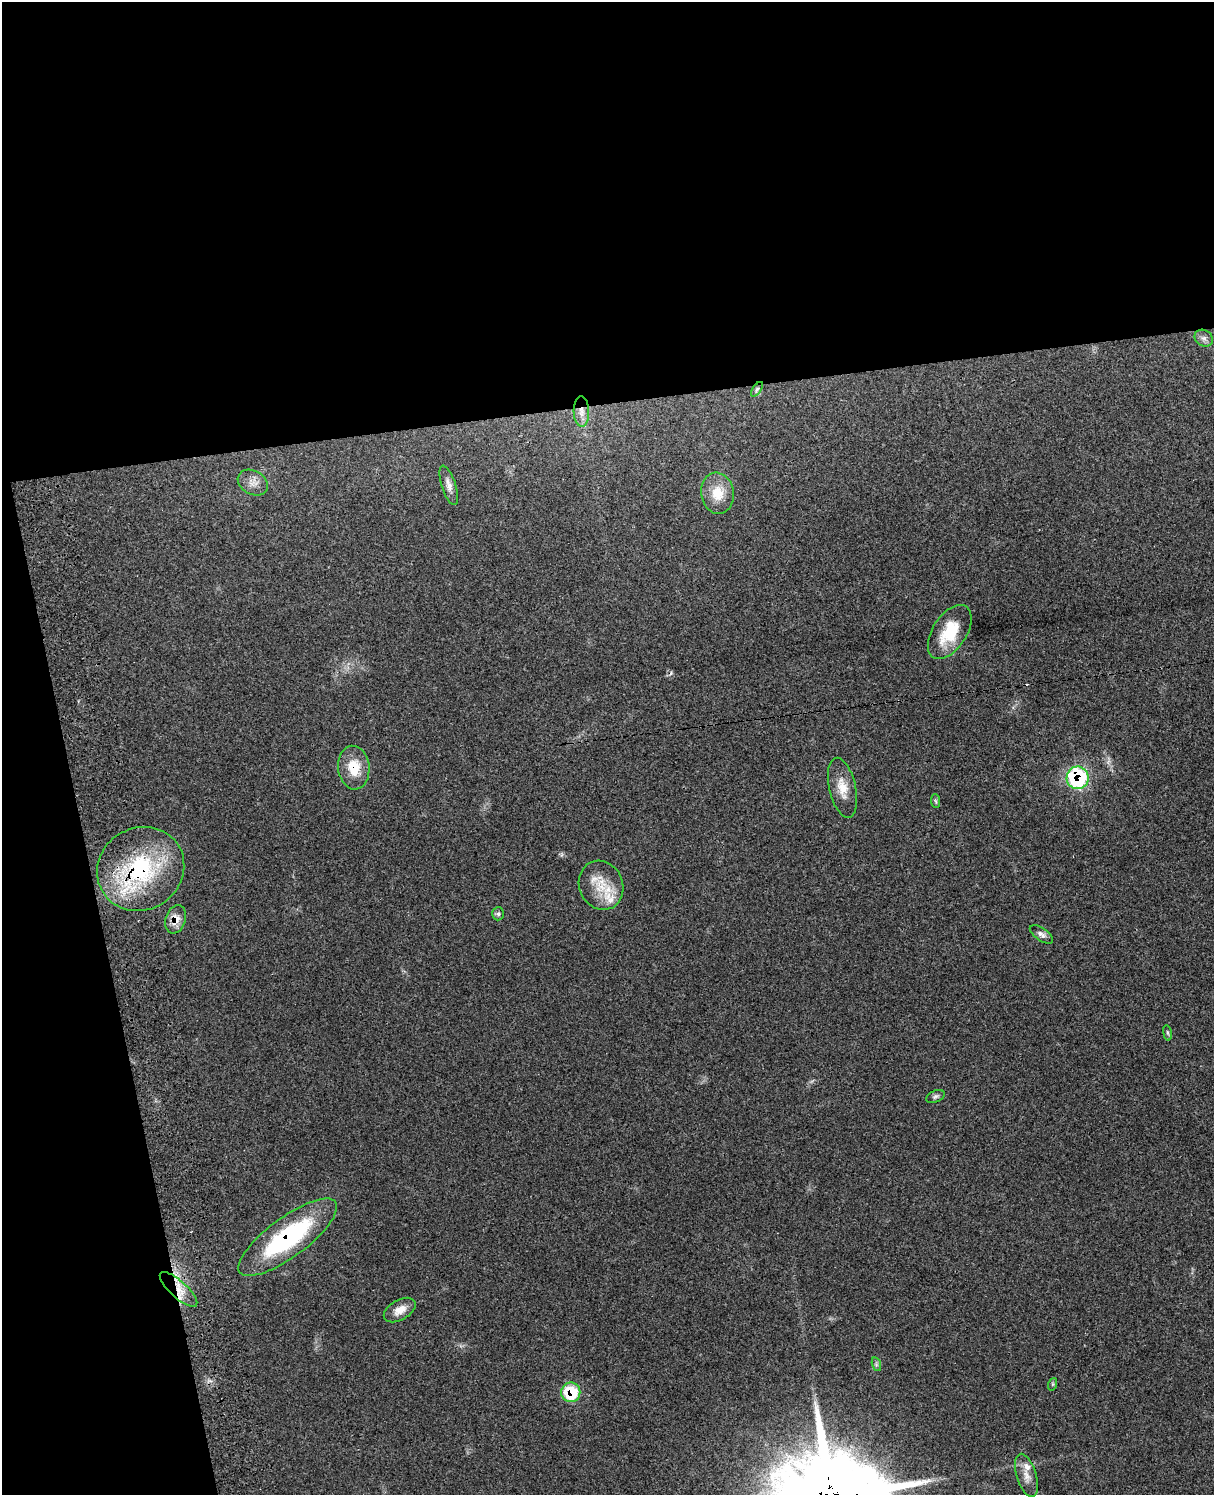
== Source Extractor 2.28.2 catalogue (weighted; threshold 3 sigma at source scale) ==
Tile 1 of 4 x 3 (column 1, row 1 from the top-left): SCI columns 114-1325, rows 3157-4649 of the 5082 x 4924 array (HDU 1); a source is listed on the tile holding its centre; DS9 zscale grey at full resolution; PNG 1216 x 1497 px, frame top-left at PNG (2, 2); each listed source drawn as its Kron ellipse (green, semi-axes under 4 px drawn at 4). Shown black and unused: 33% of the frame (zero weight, under 3 of 4 exposures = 6% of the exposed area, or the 3 px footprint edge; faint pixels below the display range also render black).
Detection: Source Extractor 2.28.2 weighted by HDU 2 'WHT'; one run over the whole footprint, this tile lists its part. Background 0.234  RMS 0.0086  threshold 0.0388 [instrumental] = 3 sigma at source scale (4.5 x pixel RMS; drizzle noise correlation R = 1.50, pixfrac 1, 0.05/0.05 arcsec/px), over >= 5 px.
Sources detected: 30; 2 cosmic-ray / hot-pixel residue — neither listed nor drawn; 3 inside a brighter listed object's ellipse — not listed separately; the other 25 listed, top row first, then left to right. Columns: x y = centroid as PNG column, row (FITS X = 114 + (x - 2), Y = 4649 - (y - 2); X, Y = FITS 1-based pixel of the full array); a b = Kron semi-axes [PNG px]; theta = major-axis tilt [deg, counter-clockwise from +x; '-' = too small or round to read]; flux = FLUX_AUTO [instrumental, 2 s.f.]
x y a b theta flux
1204 338 10 8 -34 3.7
757 389 8 4 55 1.7
581 412 15 7 -89 6.6
253 482 16 11 -30 7.6
449 485 20 7 -72 5.4
717 493 21 16 -82 17
950 632 30 17 57 30
354 768 22 15 -84 21
1078 778 11 11 - 93
842 788 31 13 -77 14
936 801 7 4 -87 1.4
141 869 44 41 32 100
601 885 25 22 -66 24
498 914 6 6 - 2
176 919 14 10 71 10
1041 934 13 6 -35 3.5
1167 1033 8 4 -81 1.5
935 1096 10 5 24 2.1
288 1237 59 19 36 110
178 1289 24 8 -42 13
400 1310 17 10 30 9.6
876 1364 7 4 -72 1.8
1053 1384 6 4 71 1.2
571 1392 10 9 - 34
1026 1475 22 9 -73 9.3
Overlapping masked pixels (flux is a lower limit): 8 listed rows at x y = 581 412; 354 768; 1078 778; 141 869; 176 919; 288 1237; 178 1289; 571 1392